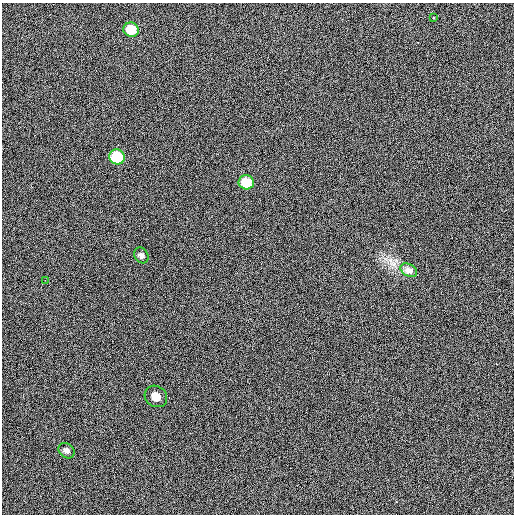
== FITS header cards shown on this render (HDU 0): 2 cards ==
NAXIS1  =                  512 / Axis length
NAXIS2  =                  512 / Axis length

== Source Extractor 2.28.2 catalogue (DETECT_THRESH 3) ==
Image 512 x 512 px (HDU 0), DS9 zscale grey, 1 PNG px = 1 image px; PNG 516 x 516 px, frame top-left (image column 1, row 512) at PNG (2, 3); each listed source drawn as its Kron ellipse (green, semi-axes under 4 px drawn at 4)
Background 409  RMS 1.7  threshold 5.24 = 3 sigma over >= 5 px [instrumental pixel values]
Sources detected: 9; all 9 listed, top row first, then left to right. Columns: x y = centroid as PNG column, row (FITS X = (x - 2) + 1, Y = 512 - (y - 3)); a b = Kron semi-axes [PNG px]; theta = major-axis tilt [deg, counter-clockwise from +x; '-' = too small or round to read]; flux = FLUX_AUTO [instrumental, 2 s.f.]
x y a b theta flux
434 18 3 2 - 120
131 30 8 7 - 2400
117 157 8 7 - 3900
246 182 8 7 - 2500
141 255 8 6 -61 350
409 270 9 6 -27 370
45 280 2 2 - 50
156 396 12 10 -35 2000
67 451 9 7 -42 380